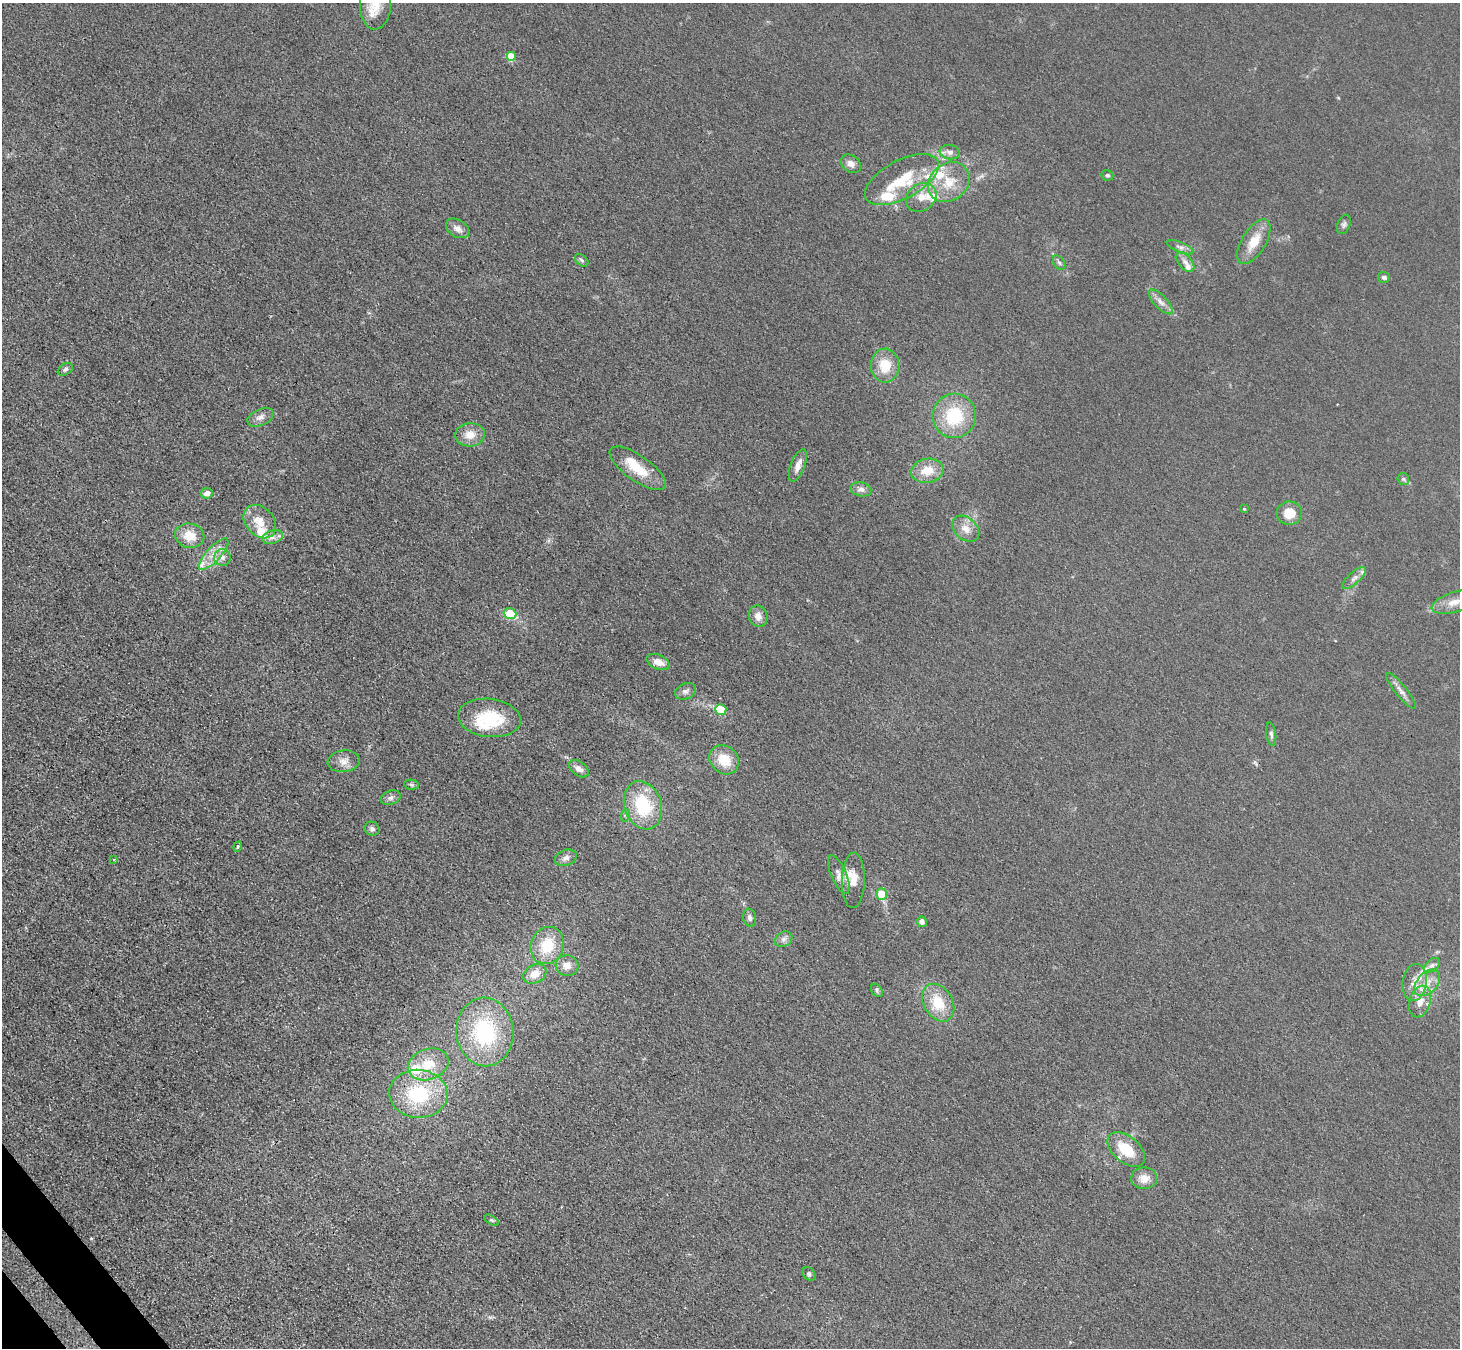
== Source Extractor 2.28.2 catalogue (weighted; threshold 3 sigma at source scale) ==
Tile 7 of 4 x 4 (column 3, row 2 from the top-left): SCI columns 3016-4473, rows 2954-4299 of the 6166 x 6131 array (HDU 1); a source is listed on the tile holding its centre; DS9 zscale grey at full resolution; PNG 1462 x 1350 px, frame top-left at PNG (2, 3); each listed source drawn as its Kron ellipse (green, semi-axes under 4 px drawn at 4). Shown black and unused: <1% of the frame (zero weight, under 3 of 4 exposures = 9% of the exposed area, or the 3 px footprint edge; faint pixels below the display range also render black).
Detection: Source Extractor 2.28.2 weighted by HDU 2 'WHT'; one run over the whole footprint, this tile lists its part. Background 0.0318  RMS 0.0067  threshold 0.0304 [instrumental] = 3 sigma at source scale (4.5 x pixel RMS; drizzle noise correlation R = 1.50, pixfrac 1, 0.05/0.05 arcsec/px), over >= 5 px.
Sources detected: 92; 13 inside a brighter listed object's ellipse — not listed separately; the other 79 listed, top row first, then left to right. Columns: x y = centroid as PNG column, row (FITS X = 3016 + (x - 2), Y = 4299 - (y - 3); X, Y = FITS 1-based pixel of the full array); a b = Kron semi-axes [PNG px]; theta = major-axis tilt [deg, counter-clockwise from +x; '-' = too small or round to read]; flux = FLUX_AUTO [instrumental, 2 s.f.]
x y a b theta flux
376 4 25 15 87 13
511 56 5 5 - 21
950 152 10 7 -8 3.2
851 164 11 8 -38 4.1
1107 175 6 5 - 1.1
902 180 40 19 28 30
949 182 22 18 39 18
921 197 16 13 38 8.6
1344 224 10 6 68 1.9
458 228 12 8 -32 4.6
1254 242 25 12 58 14
1180 247 14 5 -22 2.7
582 260 7 5 -40 1.4
1185 262 12 6 -48 3.5
1059 263 8 5 -53 1.4
1384 277 6 5 - 2
1161 302 16 6 -46 4.3
885 365 17 14 -87 16
65 369 8 5 32 1.7
954 416 22 21 - 34
260 417 14 8 24 4.2
470 435 15 11 5 8.9
798 465 17 7 68 5.2
638 468 33 12 -35 20
927 471 16 12 11 12
1403 479 6 5 - 1.3
861 489 10 7 -12 2.9
207 493 6 5 - 5
1244 509 4 3 - 0.65
1289 513 13 11 -6 11
260 522 19 14 -48 11
966 529 15 11 -41 6.8
190 536 15 12 -13 13
272 537 11 6 17 3.4
214 554 20 7 48 7.9
222 557 8 8 - 3.5
1354 578 15 5 42 3.4
1454 602 23 10 17 9.3
510 614 6 5 - 27
758 616 11 9 -68 5.1
658 662 12 7 -24 6.7
685 691 11 8 24 2.8
1401 691 22 5 -51 4
721 709 5 5 - 22
489 718 31 19 -7 33
1271 734 12 5 -82 1.8
724 760 16 13 -42 15
344 761 16 11 8 5.7
579 769 11 7 -36 4.1
412 785 7 5 -5 1.2
391 798 10 7 20 2.5
643 805 25 18 -71 37
626 815 6 4 71 1.1
372 829 7 7 - 2.1
238 847 5 4 - 0.85
566 858 11 7 19 3.1
114 860 3 3 - 1.8
839 875 21 7 -67 5.4
853 880 28 11 88 9.2
881 894 5 5 - 18
750 918 9 6 -78 2.4
922 922 5 5 - 3.1
784 939 9 7 32 2.6
547 945 19 16 69 21
1432 965 9 6 41 2.4
567 966 11 10 - 5.2
535 974 12 9 28 7.3
1415 983 18 12 82 9.2
1427 983 15 10 48 8.5
877 990 7 5 -55 1.5
1420 1002 16 10 73 8.2
938 1003 20 14 -58 19
485 1032 34 28 -84 61
428 1064 21 15 19 16
418 1094 29 24 -4 47
1126 1149 22 13 -40 20
1144 1178 13 11 0 7.1
492 1220 8 3 -31 1.1
809 1274 7 5 -50 1.7
Isophote crosses this tile's border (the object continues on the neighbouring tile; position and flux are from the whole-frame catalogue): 2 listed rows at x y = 376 4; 1454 602